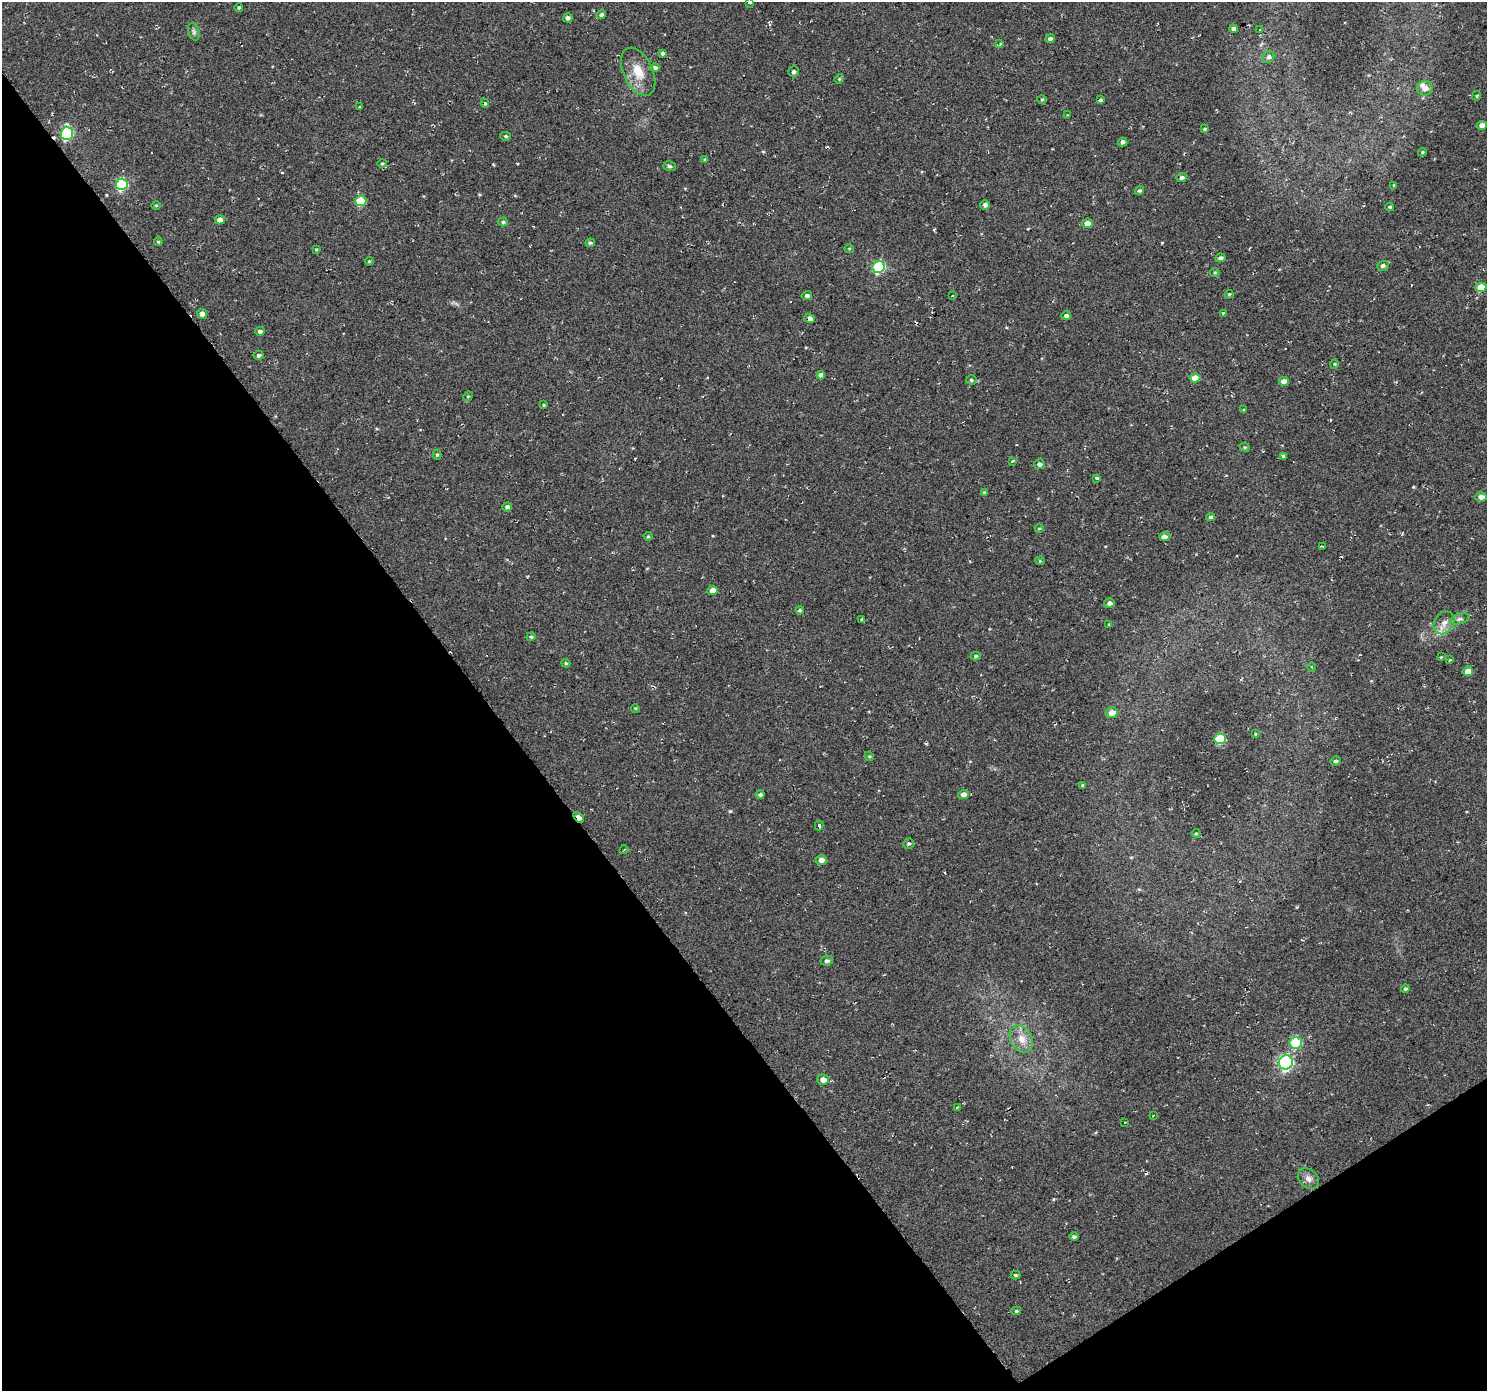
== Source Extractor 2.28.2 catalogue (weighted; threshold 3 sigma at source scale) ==
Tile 14 of 4 x 4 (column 2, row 4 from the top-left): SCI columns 1487-2971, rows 191-1579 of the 5946 x 5873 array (HDU 1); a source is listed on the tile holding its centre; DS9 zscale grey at full resolution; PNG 1489 x 1393 px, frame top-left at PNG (2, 2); each listed source drawn as its Kron ellipse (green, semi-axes under 4 px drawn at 4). Shown black and unused: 36% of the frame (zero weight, under 2 of 3 exposures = <1% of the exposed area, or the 3 px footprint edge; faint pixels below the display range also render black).
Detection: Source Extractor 2.28.2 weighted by HDU 2 'WHT'; one run over the whole footprint, this tile lists its part. Background 0.0599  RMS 0.0093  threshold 0.0417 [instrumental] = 3 sigma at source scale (4.5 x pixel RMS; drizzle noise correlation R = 1.50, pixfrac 1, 0.0396/0.0396 arcsec/px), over >= 5 px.
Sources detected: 132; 5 cosmic-ray / hot-pixel residue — neither listed nor drawn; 1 inside a brighter listed object's ellipse — not listed separately; the other 126 listed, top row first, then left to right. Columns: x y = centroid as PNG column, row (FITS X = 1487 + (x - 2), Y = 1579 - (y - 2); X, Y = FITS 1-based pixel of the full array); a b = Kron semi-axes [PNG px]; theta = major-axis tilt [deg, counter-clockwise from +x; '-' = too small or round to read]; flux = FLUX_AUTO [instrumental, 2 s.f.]
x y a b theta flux
750 2 4 3 - 5.5
239 7 4 4 - 1.2
601 15 4 4 - 1.9
568 18 4 4 - 2.4
1233 29 4 4 - 3.5
1260 30 3 3 - 7.4
194 32 9 5 -72 2.5
1050 39 5 4 - 3.3
1000 44 4 3 - 1.5
663 53 4 4 - 1.7
1269 57 6 5 - 3
655 68 4 4 - 3
638 72 26 14 -65 18
794 72 5 5 - 2.7
839 79 5 4 - 0.92
1425 88 8 7 - 5.3
1477 96 5 3 - 0.93
1042 100 5 3 - 0.95
1100 100 4 3 - 1.5
485 103 4 4 - 1.2
359 107 3 3 - 2.8
1067 115 3 2 - 1.6
1482 125 5 4 - 5.1
1204 129 4 3 - 1.1
67 133 6 6 - 110
506 136 5 4 - 1.4
1123 142 4 4 - 3.8
1422 152 4 4 - 0.92
705 159 4 3 - 1
382 163 4 4 - 1
669 166 6 5 - 1.8
1182 178 5 4 - 2.9
122 184 6 6 - 77
1394 185 4 3 - 0.92
1140 190 5 4 - 1.7
361 201 5 5 - 35
156 205 5 3 - 0.79
985 205 5 5 - 3.1
1390 207 4 3 - 1.1
220 220 5 4 - 4.8
503 222 5 4 - 1.6
1087 223 5 4 - 7.5
158 242 4 3 - 1.1
590 243 5 4 - 1.5
849 248 5 3 - 0.89
316 249 3 2 - 1.2
1220 258 5 4 - 2.2
369 261 4 3 - 0.93
1383 266 6 5 - 2.4
879 267 6 6 - 92
1215 273 5 3 - 1
1481 287 5 4 - 25
1229 294 4 3 - 0.96
807 296 5 4 - 2.5
952 296 3 2 - 0.95
1223 313 3 3 - 3.8
202 314 5 4 - 5.9
1066 316 5 4 - 2.8
810 318 5 4 - 3.9
260 331 5 4 - 2.5
259 355 5 4 - 1.7
1334 364 5 4 - 1.1
821 375 4 4 - 3.9
1195 378 5 4 - 11
971 380 5 4 - 1.4
1284 381 5 4 - 7.5
468 396 5 4 - 0.87
544 405 3 3 - 1.1
1244 410 4 4 - 0.87
1245 447 5 4 - 1.1
437 455 5 4 - 1.3
1283 456 3 3 - 4.9
1012 461 3 3 - 11
1039 464 5 5 - 3
1097 478 4 3 - 3.9
984 492 4 3 - 0.72
1481 497 6 5 - 5.3
507 507 5 4 - 2.3
1211 517 4 4 - 2.2
1039 529 4 3 - 0.9
648 536 4 4 - 0.97
1164 537 5 4 - 4.7
1323 547 3 3 - 1.4
1040 561 5 4 - 1
712 590 5 4 - 6.9
1109 603 5 4 - 3
800 610 4 4 - 1.6
862 619 4 3 - 1.2
1460 619 10 5 15 2.6
1444 623 12 9 57 7.5
1109 624 4 3 - 0.85
531 637 4 4 - 1.3
976 656 5 4 - 1.3
1441 657 4 3 - 0.77
1450 660 4 3 - 1.1
566 663 5 4 - 1.3
1312 667 4 3 - 0.83
1468 671 5 4 - 8.1
635 708 4 3 - 0.74
1112 713 6 5 - 7.8
1256 733 3 3 - 1.1
1220 739 6 5 - 45
869 756 5 4 - 1
1336 761 5 4 - 2.1
1083 785 3 3 - 1
760 795 4 4 - 2.1
964 795 5 4 - 6.6
579 817 6 4 -48 7.9
819 826 5 3 - 1.6
1196 833 4 4 - 0.86
908 844 5 5 - 1.5
624 850 4 3 - 0.73
821 860 5 5 - 5.2
827 961 6 5 - 2.2
1405 989 4 4 - 1.4
1021 1039 15 10 -60 11
1296 1043 6 5 - 54
1286 1062 7 7 - 170
823 1080 6 5 - 6.3
957 1107 3 3 - 1.3
1153 1115 3 2 - 0.9
1125 1122 3 2 - 1.3
1308 1179 12 9 -41 5.2
1074 1237 4 3 - 1.8
1015 1275 5 3 - 1.4
1016 1311 5 4 - 1.2
Overlapping masked pixels (flux is a lower limit): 1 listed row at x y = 579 817
Isophote crosses this tile's border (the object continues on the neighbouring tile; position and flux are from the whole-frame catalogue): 1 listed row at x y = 750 2